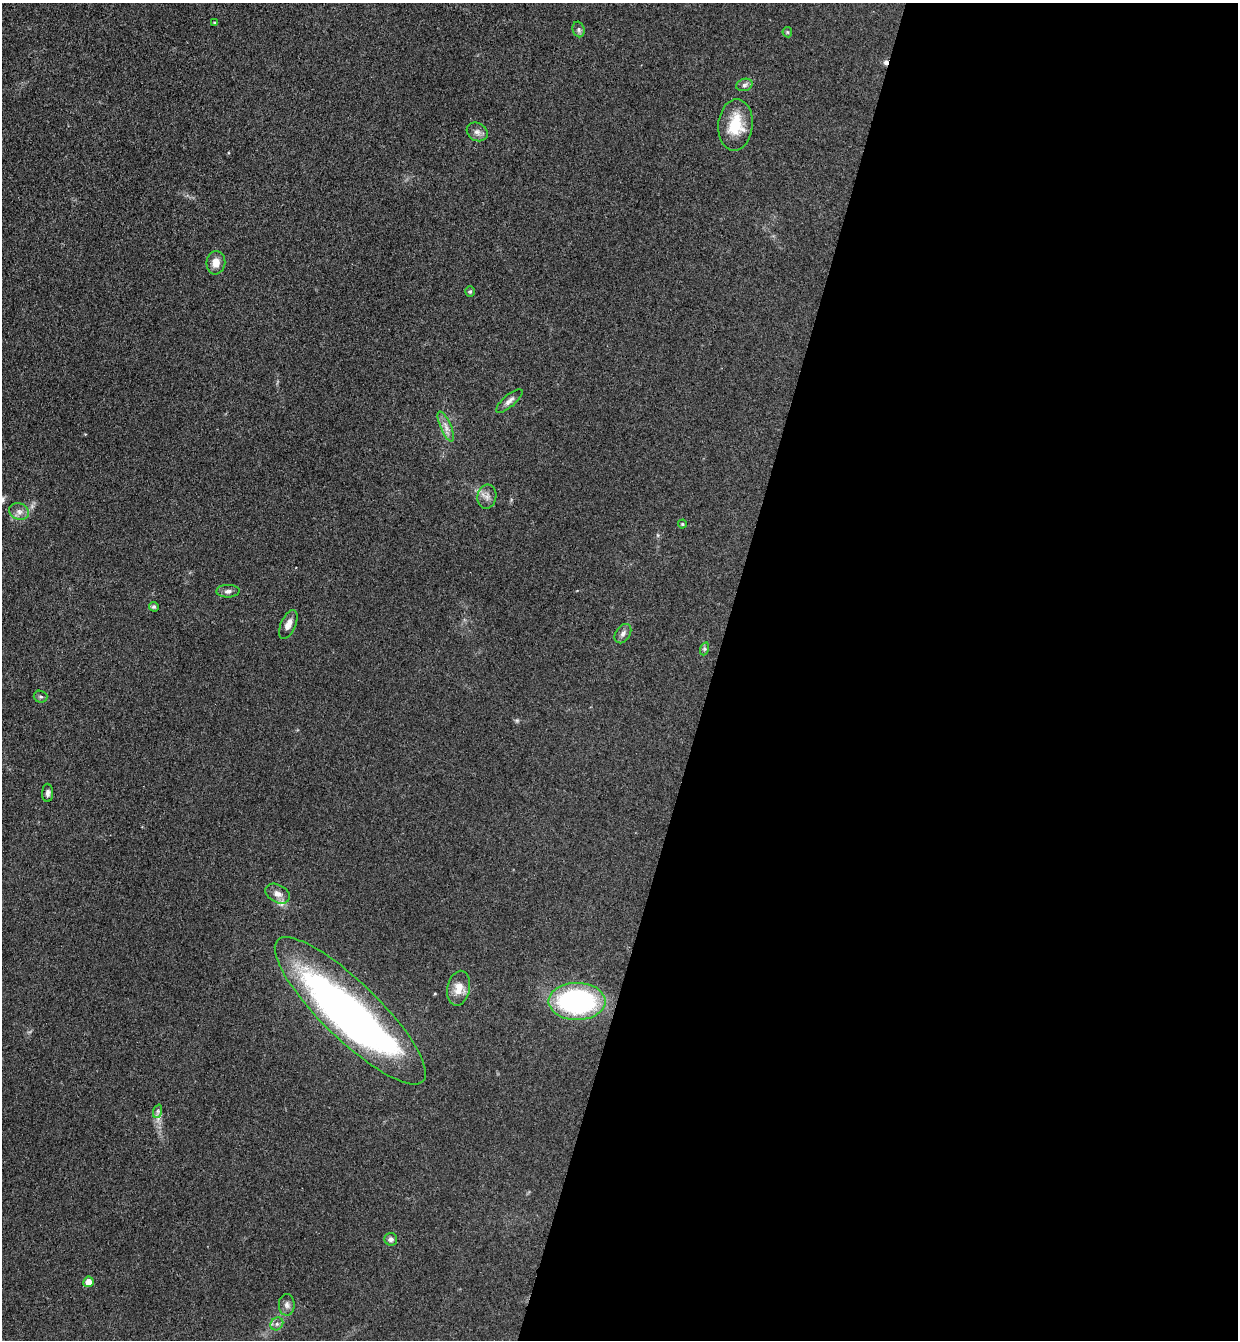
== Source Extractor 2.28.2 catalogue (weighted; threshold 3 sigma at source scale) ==
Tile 12 of 4 x 4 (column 4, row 3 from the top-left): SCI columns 3895-5130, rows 1361-2698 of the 5447 x 5397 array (HDU 1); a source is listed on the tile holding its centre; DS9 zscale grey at full resolution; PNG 1240 x 1342 px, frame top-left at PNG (2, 3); each listed source drawn as its Kron ellipse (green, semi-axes under 4 px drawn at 4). Shown black and unused: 42% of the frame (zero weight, under 3 of 4 exposures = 5% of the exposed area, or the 3 px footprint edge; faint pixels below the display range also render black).
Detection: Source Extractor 2.28.2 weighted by HDU 2 'WHT'; one run over the whole footprint, this tile lists its part. Background 0.101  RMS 0.0071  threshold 0.0321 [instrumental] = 3 sigma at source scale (4.5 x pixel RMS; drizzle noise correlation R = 1.50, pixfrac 1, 0.05/0.05 arcsec/px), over >= 5 px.
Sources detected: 32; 1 inside a brighter object's white glare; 1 cosmic-ray / hot-pixel residue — neither listed nor drawn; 1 inside a brighter listed object's ellipse — not listed separately; the other 29 listed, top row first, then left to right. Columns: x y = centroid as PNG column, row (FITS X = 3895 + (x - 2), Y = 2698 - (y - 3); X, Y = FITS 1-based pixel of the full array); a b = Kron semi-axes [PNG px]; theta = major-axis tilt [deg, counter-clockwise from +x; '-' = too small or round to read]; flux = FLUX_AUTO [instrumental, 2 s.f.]
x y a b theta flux
215 23 4 3 - 1.1
579 29 8 6 -74 1.8
787 32 5 5 - 0.93
744 85 8 6 17 2.1
735 125 26 17 85 23
477 132 11 9 -29 3.5
216 263 12 9 81 6.5
470 292 5 4 - 0.94
509 401 16 6 41 3.3
446 427 16 5 -66 4.4
487 497 12 9 82 4.1
19 512 10 8 -22 3.8
682 524 4 4 - 0.78
228 591 11 6 1 2.7
154 607 5 4 - 1.4
288 624 15 7 65 5.2
623 634 10 7 56 3
704 649 7 4 72 1.2
40 697 7 6 - 1.4
48 793 9 5 89 2.3
278 894 13 8 -30 4.7
459 988 17 11 79 9.2
577 1001 28 18 -1 130
350 1011 101 28 -44 400
158 1111 7 4 72 1.5
391 1239 6 6 - 2.4
88 1282 5 5 - 7.7
287 1305 11 8 89 3
277 1324 7 6 - 2